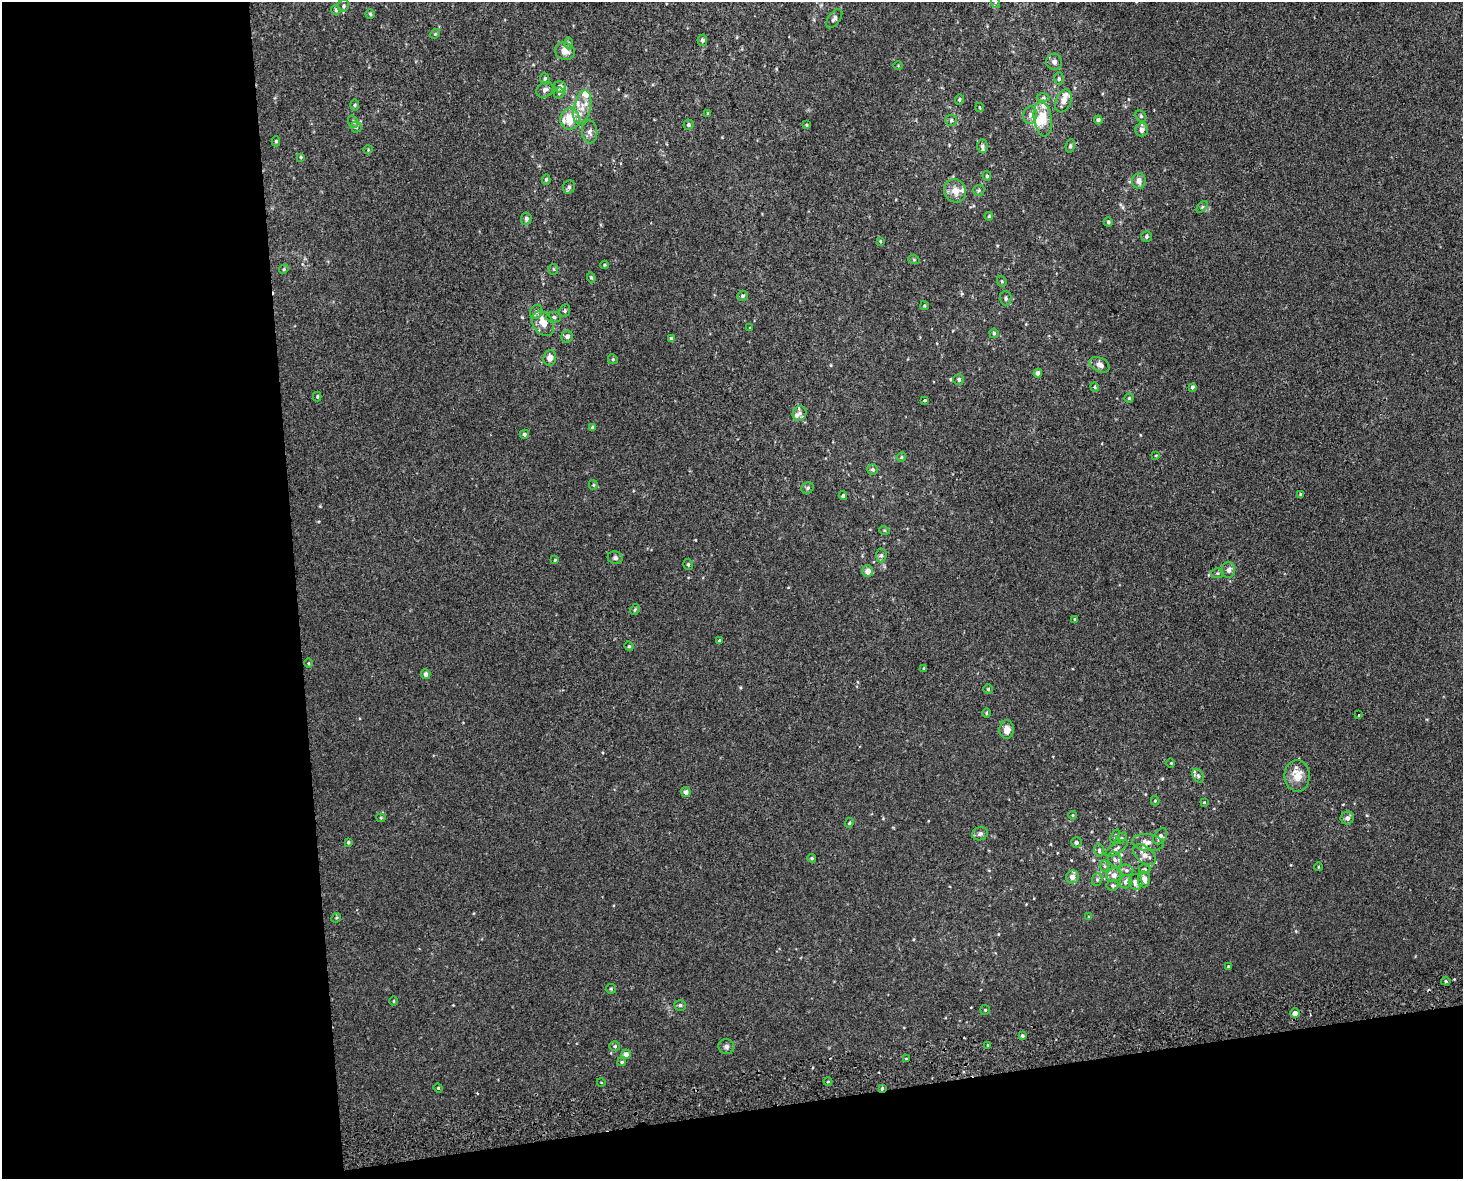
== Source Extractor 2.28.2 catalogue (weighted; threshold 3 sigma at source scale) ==
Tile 10 of 3 x 4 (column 1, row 4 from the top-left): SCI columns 22-1482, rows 42-1218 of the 4470 x 4790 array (HDU 1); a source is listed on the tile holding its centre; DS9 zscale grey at full resolution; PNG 1465 x 1181 px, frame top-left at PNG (2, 2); each listed source drawn as its Kron ellipse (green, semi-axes under 4 px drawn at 4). Shown black and unused: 26% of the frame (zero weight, under 2 of 3 exposures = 2% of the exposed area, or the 3 px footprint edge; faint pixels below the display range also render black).
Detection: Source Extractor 2.28.2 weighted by HDU 2 'WHT'; one run over the whole footprint, this tile lists its part. Background 0.00318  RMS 0.0056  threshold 0.0251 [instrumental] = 3 sigma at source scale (4.5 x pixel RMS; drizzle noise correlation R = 1.50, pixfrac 1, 0.0396/0.0396 arcsec/px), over >= 5 px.
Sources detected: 177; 1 inside a brighter object's white glare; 1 cosmic-ray / hot-pixel residue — neither listed nor drawn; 14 inside a brighter listed object's ellipse — not listed separately; the other 161 listed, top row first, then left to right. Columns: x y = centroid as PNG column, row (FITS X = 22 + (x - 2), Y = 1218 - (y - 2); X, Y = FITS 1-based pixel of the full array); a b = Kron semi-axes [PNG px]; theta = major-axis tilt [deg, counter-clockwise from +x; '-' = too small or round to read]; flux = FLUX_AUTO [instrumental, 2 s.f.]
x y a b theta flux
995 2 6 4 -71 0.73
343 6 6 5 - 1
336 10 5 4 - 0.76
370 14 4 4 - 0.8
834 19 11 5 54 2
435 34 5 4 - 0.6
702 40 5 5 - 1.5
568 43 6 4 -90 0.79
565 51 10 8 -21 4.4
1054 62 8 8 - 2
898 66 5 3 - 0.41
545 79 6 5 - 1
1059 79 6 4 88 0.88
560 87 6 6 - 2.9
545 90 9 7 37 2.3
559 93 5 5 - 1.1
1043 98 6 4 1 0.83
959 99 5 4 - 0.77
1063 101 12 7 69 3.9
354 105 6 4 89 0.75
582 107 17 8 76 6.1
980 108 4 2 - 0.48
708 114 3 3 - 0.52
1030 115 9 7 75 2.2
1141 116 6 5 - 0.84
570 119 10 9 - 11
1043 119 17 9 -82 11
951 120 6 5 - 1.1
1098 120 4 4 - 1.5
353 122 6 4 -70 0.73
688 125 5 5 - 1.2
806 125 4 4 - 0.61
356 127 5 5 - 0.9
1142 130 6 6 - 2.9
590 132 11 7 -85 2.6
276 141 5 4 - 0.83
982 146 7 5 89 1.2
1070 146 7 4 81 1
368 150 4 4 - 0.56
301 157 4 3 - 0.66
987 176 5 4 - 0.98
546 180 5 4 - 0.92
1139 181 8 7 - 3.6
569 187 7 5 65 1.5
979 190 5 5 - 0.89
955 191 12 11 - 5.5
1202 207 7 4 45 0.8
989 216 4 3 - 0.48
526 219 6 5 - 1.5
1108 222 4 4 - 0.82
1146 236 5 5 - 1.1
880 241 4 4 - 0.52
914 260 6 3 -19 0.59
604 265 4 4 - 0.55
284 269 5 4 - 0.62
553 269 5 5 - 0.74
591 278 5 4 - 0.71
1002 281 6 4 -70 0.75
742 296 5 5 - 0.93
1006 298 7 6 - 1.3
924 306 4 3 - 0.62
565 310 6 5 - 1.1
536 312 7 6 - 2
554 317 7 5 -1 1.2
543 323 13 10 -56 6.2
750 328 3 3 - 0.55
994 333 4 4 - 0.89
567 337 6 5 - 2.3
671 338 4 4 - 1
550 358 8 6 83 3.5
613 359 5 4 - 0.76
1100 365 10 7 -27 3.1
1038 373 4 4 - 2.1
959 380 5 5 - 1.3
1095 387 4 4 - 0.61
1193 387 3 3 - 2
317 397 5 4 - 0.59
1129 398 4 4 - 0.65
925 400 3 3 - 0.91
799 413 7 7 - 1.8
592 427 4 4 - 1.1
524 434 5 4 - 1.2
1156 455 4 2 - 0.38
901 457 5 4 - 0.69
873 469 5 5 - 1.1
593 485 5 4 - 0.68
808 488 6 5 - 1.1
843 495 4 3 - 0.81
1301 495 4 3 - 0.91
884 530 5 3 - 0.51
881 555 7 5 85 1.4
615 558 7 6 - 1.4
555 560 4 3 - 0.54
688 564 6 4 -75 0.87
1228 570 8 6 82 2.7
868 571 6 5 - 4
1217 573 6 5 - 0.88
635 609 6 4 62 0.71
1075 619 4 3 - 0.5
719 641 4 3 - 0.77
629 646 5 4 - 0.63
309 663 5 3 - 0.51
924 668 3 3 - 0.43
425 674 5 4 - 2.3
988 689 5 5 - 0.7
986 713 5 3 - 0.59
1358 715 3 2 - 0.42
1007 730 9 7 88 4.5
1171 763 4 3 - 0.43
1198 776 7 5 -62 1.2
1297 776 16 12 -87 8.2
686 792 5 4 - 2.6
1155 801 5 4 - 0.51
1204 802 4 4 - 0.46
1073 815 4 3 - 0.42
381 818 4 4 - 0.65
1347 818 6 6 - 2.3
849 823 5 4 - 0.69
980 834 8 6 18 1.7
1115 836 7 4 72 0.89
1160 836 9 6 55 2.1
1121 838 6 4 45 0.76
348 842 4 4 - 0.83
1076 842 5 5 - 1.4
1148 842 16 8 -7 4
1116 848 13 5 33 1.8
1099 850 6 5 - 1.1
1144 855 13 8 -41 3.8
812 858 4 3 - 0.7
1115 860 8 6 -58 1.9
1105 866 6 4 -88 0.75
1318 867 4 3 - 0.42
1145 869 6 4 -1 0.99
1126 870 7 5 -15 1.4
1114 875 7 6 - 3.3
1072 877 6 6 - 3.4
1097 879 6 5 - 1.1
1144 879 8 6 -89 3.7
1126 882 7 6 - 2.2
1135 882 8 7 - 2.4
1113 885 6 5 - 1
1089 917 4 2 - 0.39
336 918 5 4 - 0.68
1228 966 4 3 - 0.56
1446 981 5 4 - 0.79
611 989 5 5 - 0.71
394 1001 4 3 - 0.42
680 1005 6 5 - 1.1
985 1010 5 5 - 0.68
1295 1013 4 4 - 3.7
1022 1036 3 3 - 0.91
988 1045 3 3 - 0.98
615 1046 5 4 - 0.83
726 1047 8 7 - 1.7
626 1054 4 4 - 2.2
906 1059 3 2 - 0.45
622 1062 4 3 - 0.71
601 1082 4 3 - 0.35
828 1082 4 3 - 0.5
438 1088 5 4 - 0.54
883 1088 3 3 - 2.2
Overlapping masked pixels (flux is a lower limit): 1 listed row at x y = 883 1088
Isophote crosses this tile's border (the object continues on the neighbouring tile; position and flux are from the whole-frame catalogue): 1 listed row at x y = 995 2